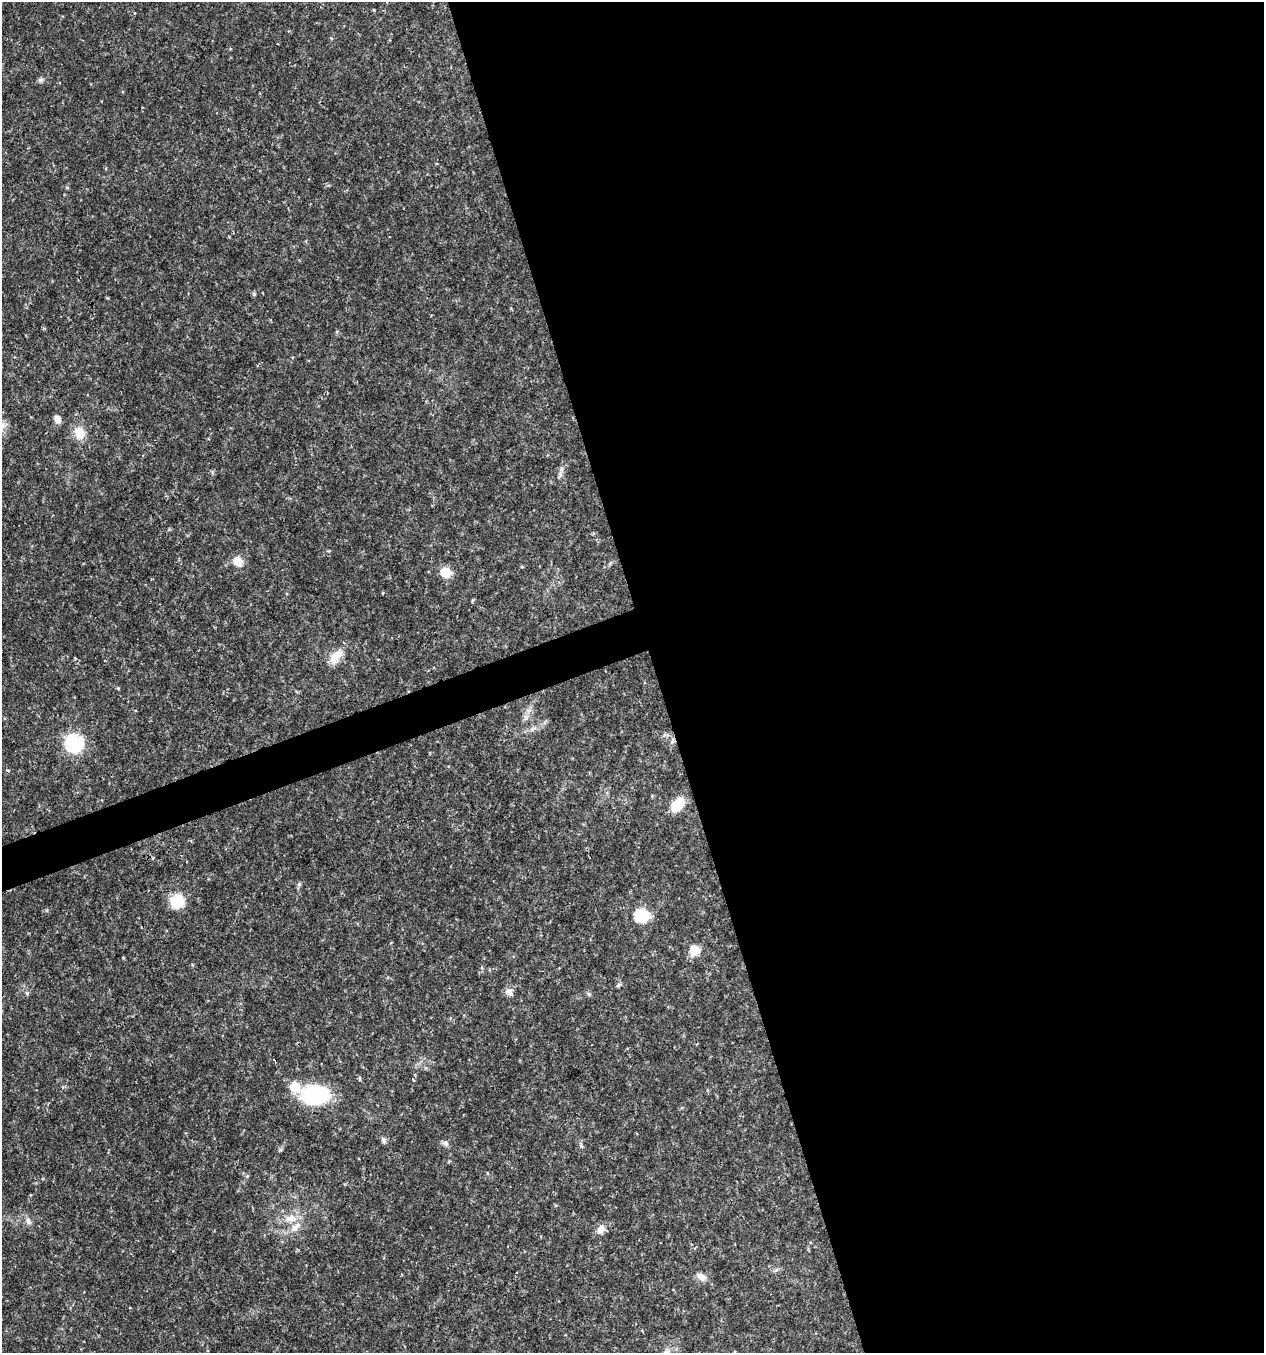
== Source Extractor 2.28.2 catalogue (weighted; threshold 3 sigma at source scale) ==
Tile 8 of 4 x 4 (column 4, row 2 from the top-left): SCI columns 3906-5167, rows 2703-4053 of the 5232 x 5405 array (HDU 1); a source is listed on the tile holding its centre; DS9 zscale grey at full resolution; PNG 1266 x 1355 px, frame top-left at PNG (2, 2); no overlay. Shown black and unused: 50% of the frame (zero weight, under 2 of 3 exposures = <1% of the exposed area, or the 3 px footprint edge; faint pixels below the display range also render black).
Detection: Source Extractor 2.28.2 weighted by HDU 2 'WHT'; one run over the whole footprint, this tile lists its part. Background 0.0262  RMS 0.003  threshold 0.0135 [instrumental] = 3 sigma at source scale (4.5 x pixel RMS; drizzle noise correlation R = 1.50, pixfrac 1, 0.0396/0.0396 arcsec/px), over >= 5 px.
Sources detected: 41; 2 inside a brighter listed object's ellipse — not listed separately; the other 39 listed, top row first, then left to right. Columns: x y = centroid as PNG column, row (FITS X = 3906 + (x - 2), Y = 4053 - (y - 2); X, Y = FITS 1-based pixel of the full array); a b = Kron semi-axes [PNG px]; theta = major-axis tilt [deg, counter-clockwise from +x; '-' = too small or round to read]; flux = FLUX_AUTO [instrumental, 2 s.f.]
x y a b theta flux
278 44 2 2 - 0.34
40 80 7 6 - 0.78
67 187 6 4 0 0.32
254 294 5 4 - 0.55
57 419 9 7 -66 1.8
79 433 17 14 -71 4.3
560 474 12 6 82 1.1
238 562 11 9 -56 3.9
445 572 8 8 - 7.3
383 593 5 3 - 0.25
336 656 22 12 52 4.4
118 688 4 4 - 0.29
532 729 8 5 45 0.84
673 741 9 4 81 0.75
74 743 9 9 - 48
678 804 19 12 49 5.5
299 884 6 4 19 0.46
177 901 8 8 - 19
642 916 8 8 - 23
391 943 4 3 - 0.32
695 951 8 8 - 6.5
619 985 8 5 28 0.57
509 992 11 8 -38 1.7
27 993 5 5 - 0.44
589 994 6 5 - 0.55
275 1061 6 3 -60 0.6
360 1078 8 3 -89 0.38
316 1095 29 18 2 27
383 1140 7 5 -75 0.94
445 1143 9 7 -31 0.99
581 1145 7 5 -61 0.58
487 1173 5 3 - 0.26
247 1176 6 5 - 0.46
291 1218 17 11 2 4.4
28 1221 11 6 -62 1.2
601 1229 14 9 62 2.2
776 1270 8 4 36 0.59
701 1277 13 9 -31 2.2
667 1352 10 6 20 1.3
Overlapping masked pixels (flux is a lower limit): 1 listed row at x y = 673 741
Isophote crosses this tile's border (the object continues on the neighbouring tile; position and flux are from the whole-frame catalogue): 1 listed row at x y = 667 1352
Unlisted compact peaks at least as high as the median listed source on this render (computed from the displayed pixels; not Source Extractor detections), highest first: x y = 280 1150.